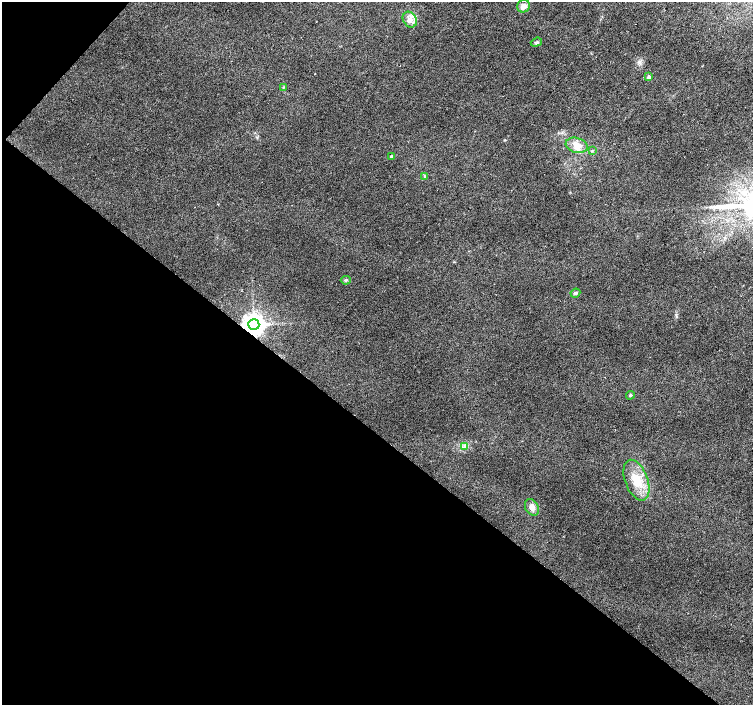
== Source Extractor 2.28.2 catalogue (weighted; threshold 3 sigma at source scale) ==
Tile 9 of 4 x 4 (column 1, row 3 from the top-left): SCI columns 6-1506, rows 1643-3047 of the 6009 x 6027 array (HDU 1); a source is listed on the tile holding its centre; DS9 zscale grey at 2 x 2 block average (1 PNG px = mean of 2 x 2 image px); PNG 755 x 707 px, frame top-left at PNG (2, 2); each listed source drawn as its Kron ellipse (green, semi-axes under 4 px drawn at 4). Shown black and unused: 40% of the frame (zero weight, under 2 of 3 exposures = <1% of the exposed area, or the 3 px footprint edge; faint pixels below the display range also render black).
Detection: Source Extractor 2.28.2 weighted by HDU 2 'WHT'; one run over the whole footprint, this tile lists its part. Background 0.0153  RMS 0.0065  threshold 0.0292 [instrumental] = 3 sigma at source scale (4.5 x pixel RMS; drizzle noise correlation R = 1.50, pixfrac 1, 0.0396/0.0396 arcsec/px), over >= 5 px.
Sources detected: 16; all 16 listed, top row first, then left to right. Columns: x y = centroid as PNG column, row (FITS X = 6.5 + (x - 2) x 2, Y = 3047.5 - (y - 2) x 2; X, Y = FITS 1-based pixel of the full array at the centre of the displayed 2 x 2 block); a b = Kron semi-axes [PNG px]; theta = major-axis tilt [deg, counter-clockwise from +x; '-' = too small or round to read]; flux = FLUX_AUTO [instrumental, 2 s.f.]
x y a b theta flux
524 6 7 6 - 8.1
410 20 8 6 -59 9.2
536 42 6 4 20 2.7
649 77 3 3 - 5
283 87 3 2 - 1
577 145 11 7 -17 13
592 151 3 2 - 1.2
392 157 3 2 - 6.5
425 177 4 3 - 1.8
346 280 5 3 - 2
575 293 5 4 - 2.8
254 324 5 5 - 1500
630 395 4 3 - 1.9
464 447 3 3 - 2.3
636 480 21 11 -70 35
532 507 9 6 -62 8.9
Overlapping masked pixels (flux is a lower limit): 1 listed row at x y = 254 324
Diffuse or blended objects may show on this block-average render without a row.